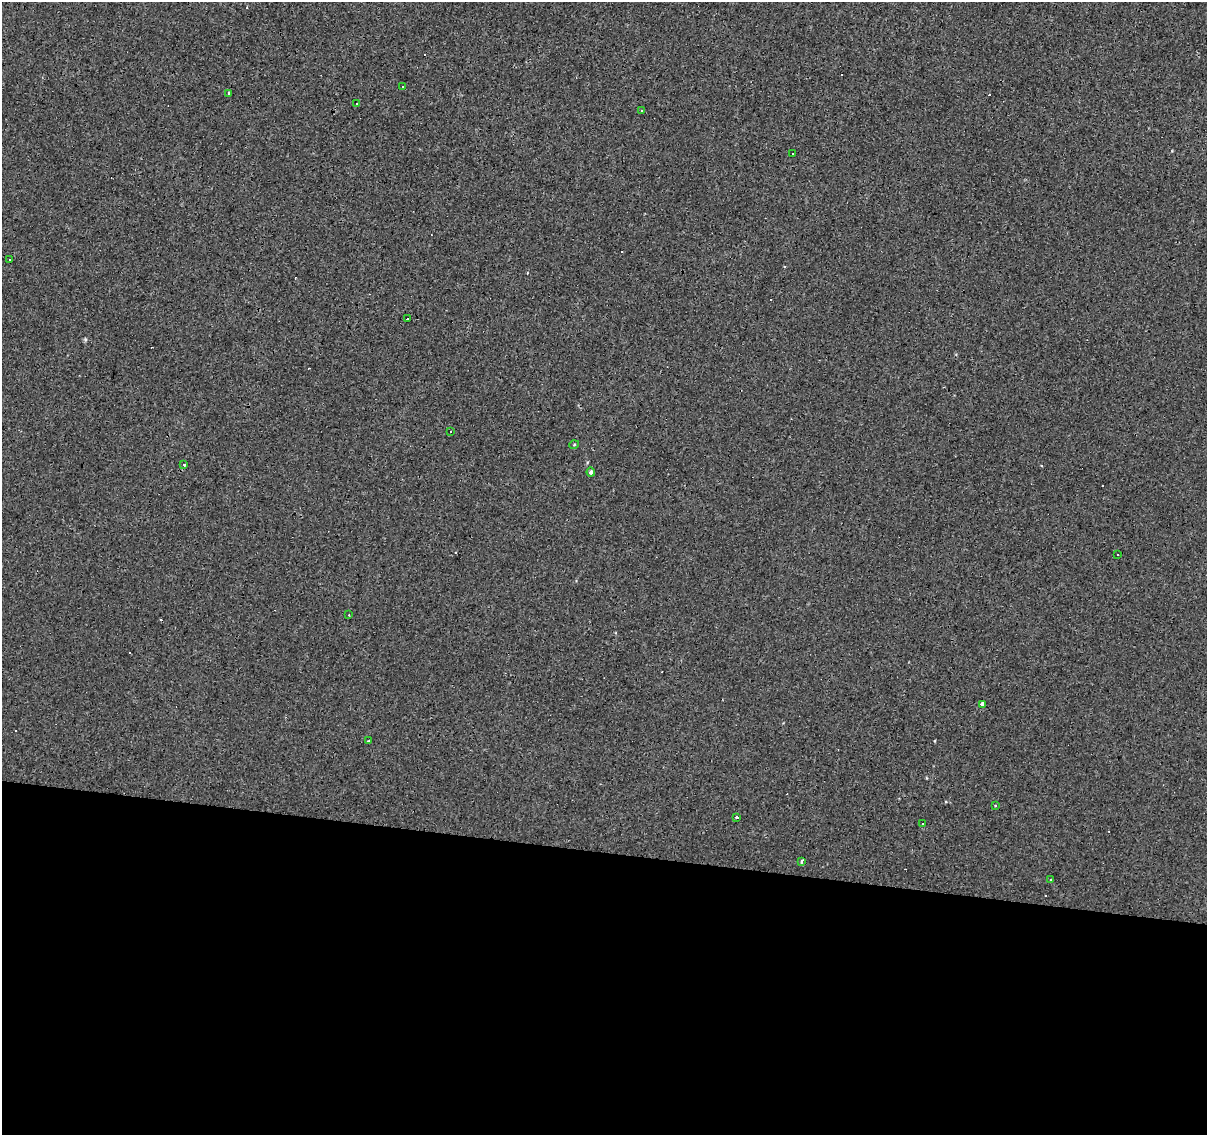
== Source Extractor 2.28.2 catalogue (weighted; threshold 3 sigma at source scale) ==
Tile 14 of 4 x 4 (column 2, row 4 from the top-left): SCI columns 1206-2410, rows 222-1354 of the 4824 x 5035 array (HDU 1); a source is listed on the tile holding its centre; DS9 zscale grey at full resolution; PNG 1209 x 1137 px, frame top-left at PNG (2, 2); each listed source drawn as its Kron ellipse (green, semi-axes under 4 px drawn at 4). Shown black and unused: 25% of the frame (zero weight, under 3 of 4 exposures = <1% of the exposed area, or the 3 px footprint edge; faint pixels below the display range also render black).
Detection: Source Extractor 2.28.2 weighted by HDU 2 'WHT'; one run over the whole footprint, this tile lists its part. Background -0.00146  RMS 0.0033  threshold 0.0146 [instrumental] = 3 sigma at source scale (4.5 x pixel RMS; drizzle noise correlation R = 1.50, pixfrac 1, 0.0396/0.0396 arcsec/px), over >= 5 px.
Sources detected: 40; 20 cosmic-ray / hot-pixel residue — neither listed nor drawn; the other 20 listed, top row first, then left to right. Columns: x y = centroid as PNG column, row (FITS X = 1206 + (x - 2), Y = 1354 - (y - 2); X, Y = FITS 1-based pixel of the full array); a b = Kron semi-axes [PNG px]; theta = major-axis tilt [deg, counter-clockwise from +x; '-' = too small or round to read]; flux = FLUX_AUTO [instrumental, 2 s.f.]
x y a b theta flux
402 86 3 3 - 1.9
228 93 3 2 - 0.51
357 103 3 3 - 0.43
641 110 3 2 - 0.29
793 154 3 3 - 1.9
10 260 2 2 - 0.29
408 319 3 3 - 2.1
451 431 3 2 - 0.23
574 445 5 3 - 0.27
184 465 3 3 - 1.9
591 472 4 4 - 0.81
1118 555 3 2 - 0.45
349 615 2 2 - 0.23
982 704 3 3 - 27
368 741 3 3 - 0.6
995 805 3 2 - 0.3
737 817 3 3 - 1
923 823 3 2 - 0.57
802 862 4 3 - 1.3
1051 880 3 3 - 1.2
Unlisted compact peaks at least as high as the median listed source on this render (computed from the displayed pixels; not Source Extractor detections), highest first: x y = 934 741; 1172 151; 587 462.